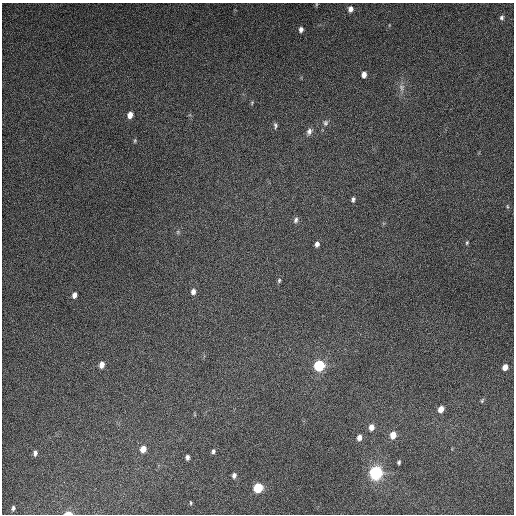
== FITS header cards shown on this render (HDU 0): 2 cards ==
NAXIS1  =                  512
NAXIS2  =                  512

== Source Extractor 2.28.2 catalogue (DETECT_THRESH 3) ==
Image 512 x 512 px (HDU 0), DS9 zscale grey, 1 PNG px = 1 image px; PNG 516 x 516 px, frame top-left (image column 1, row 512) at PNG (2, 3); no overlay
Background 5220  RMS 320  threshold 953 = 3 sigma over >= 5 px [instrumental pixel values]
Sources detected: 40; all 40 listed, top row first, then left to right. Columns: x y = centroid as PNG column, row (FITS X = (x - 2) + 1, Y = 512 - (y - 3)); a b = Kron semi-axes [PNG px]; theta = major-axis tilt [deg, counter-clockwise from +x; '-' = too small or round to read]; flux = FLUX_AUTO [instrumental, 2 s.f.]
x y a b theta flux
316 4 6 3 90 2.3e+04
350 9 7 5 79 1.0e+05
502 18 6 5 - 4.4e+04
301 29 6 5 - 7.6e+04
364 74 6 4 81 1.2e+05
401 88 11 7 -89 1.1e+05
252 103 7 4 71 2.7e+04
130 115 6 5 - 1.5e+05
325 123 9 7 88 6.5e+04
275 125 6 4 -80 4.4e+04
309 131 9 7 68 8.6e+04
135 141 6 4 71 2.8e+04
353 199 6 5 - 5.5e+04
507 206 5 3 - 2.3e+04
296 220 9 6 67 6.5e+04
178 232 6 5 - 3.0e+04
467 243 5 4 - 2.8e+04
317 244 6 5 - 8.0e+04
279 280 7 5 74 3.7e+04
193 291 7 6 - 8.8e+04
74 295 6 4 71 1.0e+05
102 365 7 5 79 1.5e+05
319 366 8 7 - 1.1e+06
505 367 6 5 - 1.5e+05
482 401 7 4 63 3.3e+04
441 409 6 5 - 1.8e+05
371 427 7 6 - 1.3e+05
393 435 7 6 - 2.3e+05
359 437 7 5 77 1.2e+05
143 449 7 6 - 1.8e+05
213 451 5 4 - 4.8e+04
35 453 6 5 - 6.9e+04
187 457 5 4 - 6.3e+04
399 462 4 3 - 3.8e+04
376 473 10 10 - 1.7e+06
234 475 6 5 - 6.6e+04
258 488 7 6 - 7.0e+05
191 503 5 3 - 2.2e+04
13 508 5 3 - 4.1e+04
68 513 7 3 0 1.6e+05
At the frame edge (FLAGS 8, measured only in part): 2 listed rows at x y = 316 4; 68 513